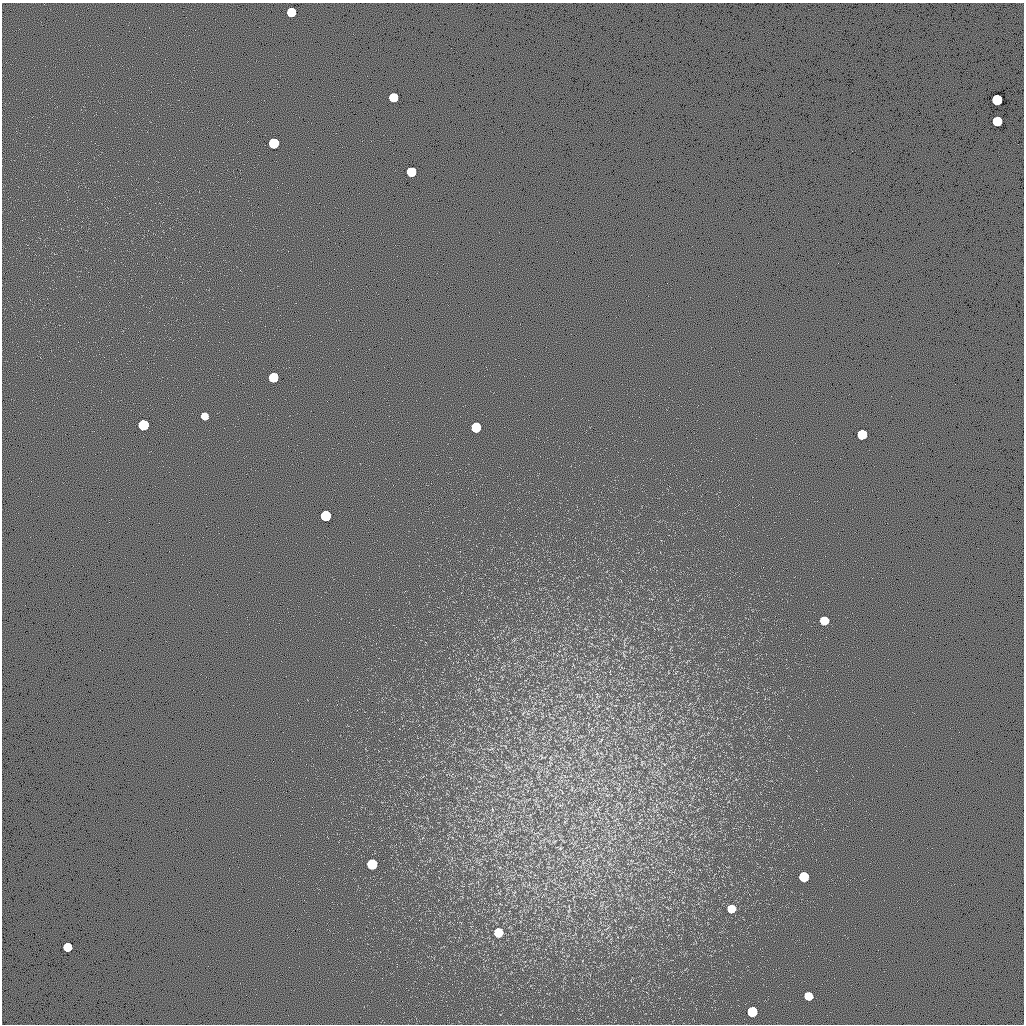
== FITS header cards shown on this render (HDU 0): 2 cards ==
NAXIS1  =                 1022 / length of data axis 1
NAXIS2  =                 1022 / length of data axis 2

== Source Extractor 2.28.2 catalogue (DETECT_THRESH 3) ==
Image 1022 x 1022 px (HDU 0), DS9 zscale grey, 1 PNG px = 1 image px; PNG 1026 x 1026 px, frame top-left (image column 1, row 1022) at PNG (2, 3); no overlay
Background 0.485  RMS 8.2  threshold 24.7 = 3 sigma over >= 5 px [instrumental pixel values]
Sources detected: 28; all 28 listed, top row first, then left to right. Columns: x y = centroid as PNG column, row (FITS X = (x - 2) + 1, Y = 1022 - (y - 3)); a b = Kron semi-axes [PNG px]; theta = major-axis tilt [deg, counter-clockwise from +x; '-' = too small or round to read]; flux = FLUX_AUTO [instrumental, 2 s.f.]
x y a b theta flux
291 12 6 6 - 57000
393 97 6 6 - 57000
997 100 6 6 - 170000
997 121 6 6 - 85000
274 143 6 6 - 150000
411 172 6 6 - 80000
273 377 6 6 - 71000
204 416 5 5 - 13000
143 425 6 6 - 150000
476 427 6 6 - 95000
862 434 6 6 - 97000
326 516 6 6 - 180000
824 621 6 6 - 27000
601 740 7 3 53 820
597 753 7 4 72 1000
541 757 9 3 -77 840
572 789 10 4 77 1200
618 789 6 6 - 1500
554 842 6 4 20 900
560 848 6 5 - 1000
372 864 6 6 - 120000
804 877 6 6 - 95000
731 909 6 6 - 26000
569 910 6 4 47 810
498 932 6 6 - 36000
67 947 6 6 - 48000
808 996 6 6 - 28000
752 1012 6 6 - 98000